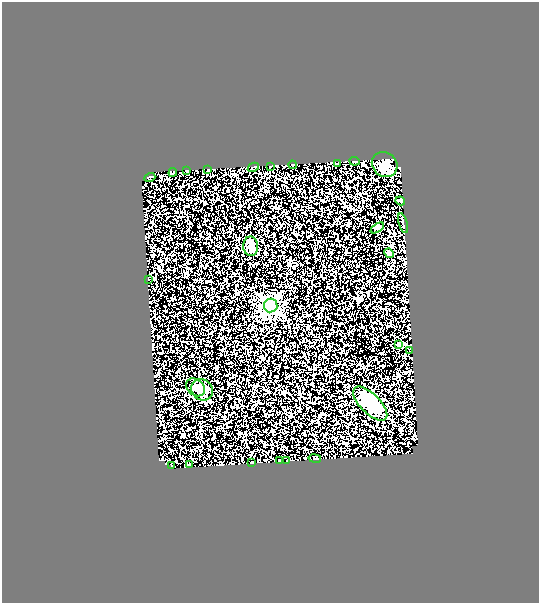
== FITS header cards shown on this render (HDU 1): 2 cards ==
NAXIS1  =                  537
NAXIS2  =                  601

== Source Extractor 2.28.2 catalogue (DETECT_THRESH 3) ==
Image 537 x 601 px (HDU 1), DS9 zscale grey, 1 PNG px = 1 image px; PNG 541 x 605 px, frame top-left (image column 1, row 601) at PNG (2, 2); each listed source drawn as its Kron ellipse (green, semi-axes under 4 px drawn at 4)
Background 0.482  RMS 0.15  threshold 0.439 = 3 sigma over >= 5 px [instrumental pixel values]
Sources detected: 28; all 28 listed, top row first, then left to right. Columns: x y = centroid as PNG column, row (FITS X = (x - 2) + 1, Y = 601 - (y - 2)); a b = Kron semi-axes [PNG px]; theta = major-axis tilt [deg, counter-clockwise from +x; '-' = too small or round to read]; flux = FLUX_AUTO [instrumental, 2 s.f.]
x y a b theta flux
354 161 5 2 - 17
337 163 3 2 - 8.8
385 164 13 12 - 190
292 165 4 3 - 7.3
270 166 4 2 - 8.4
253 167 6 2 29 14
208 169 4 3 - 38
187 171 3 2 - 6.9
173 172 4 2 - 9.4
150 177 5 4 - 11
400 201 5 4 - 10
403 223 10 3 -74 14
377 228 7 3 35 13
251 246 9 7 -87 35
389 253 5 4 - 10
148 279 4 3 - 6.9
271 306 7 6 - 2200
399 345 4 4 - 53
410 350 4 2 - 5.7
196 387 10 8 -39 40
202 390 11 10 - 67
370 404 22 10 -45 280
315 458 6 4 -10 18
279 460 3 2 - 9.6
287 461 3 2 - 6.1
252 462 3 2 - 7.6
190 464 3 2 - 7.3
172 466 4 2 - 9.2